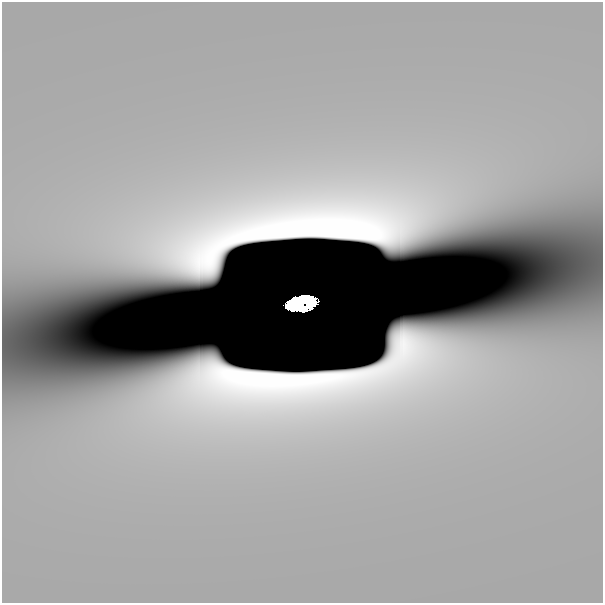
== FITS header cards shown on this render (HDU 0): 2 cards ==
NAXIS1  =                  601
NAXIS2  =                  601

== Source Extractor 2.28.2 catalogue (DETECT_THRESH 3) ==
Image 601 x 601 px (HDU 0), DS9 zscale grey, 1 PNG px = 1 image px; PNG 605 x 605 px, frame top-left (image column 1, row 601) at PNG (2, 2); no overlay
Background 3.39e-10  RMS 2.2e-10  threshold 6.66e-10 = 3 sigma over >= 5 px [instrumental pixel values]
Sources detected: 3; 2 with non-positive FLUX_AUTO (blend fragments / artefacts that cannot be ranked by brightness) are not listed; the other 1 listed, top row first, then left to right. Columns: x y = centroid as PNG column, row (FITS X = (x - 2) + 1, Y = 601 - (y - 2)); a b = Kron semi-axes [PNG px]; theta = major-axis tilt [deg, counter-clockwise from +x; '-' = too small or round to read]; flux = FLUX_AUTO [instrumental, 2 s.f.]
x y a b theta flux
301 303 24 11 9 7.2
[2 non-positive-flux detections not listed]